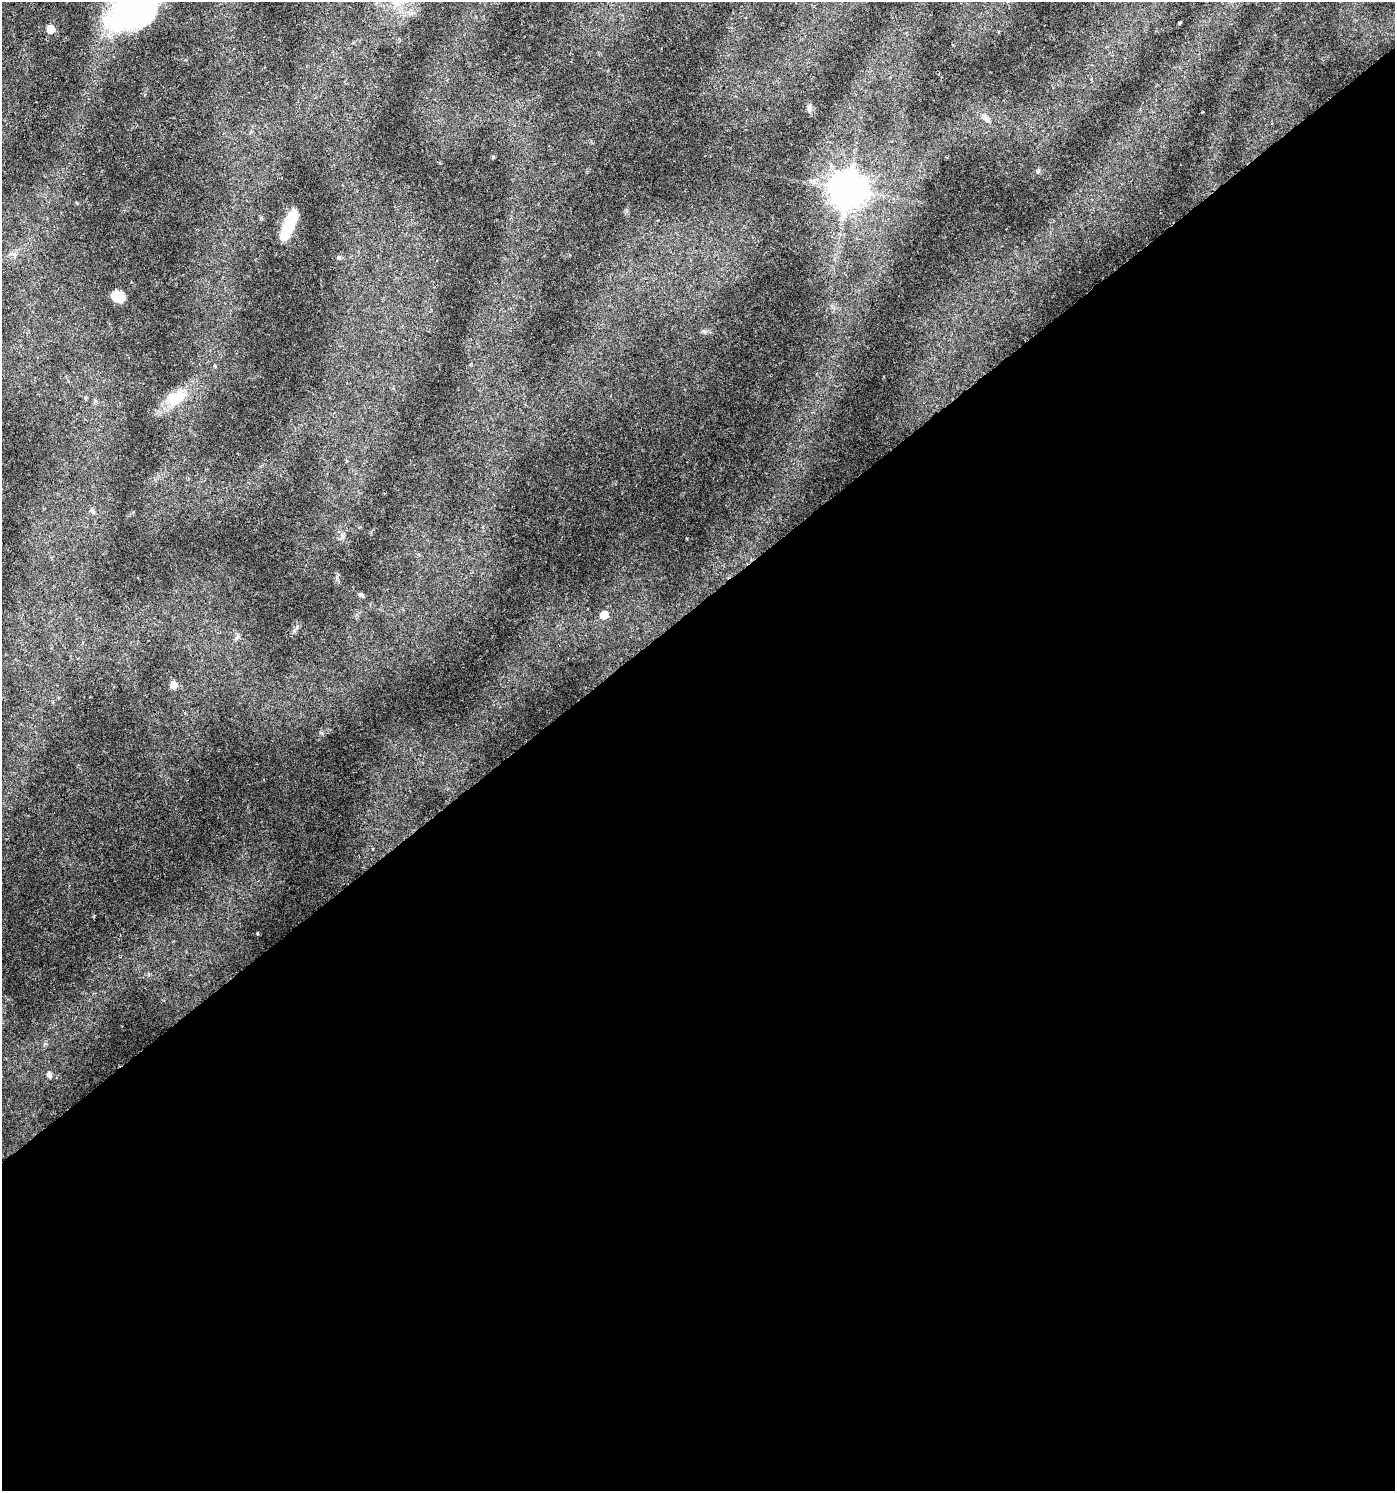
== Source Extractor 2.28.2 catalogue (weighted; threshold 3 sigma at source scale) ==
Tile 15 of 4 x 4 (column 3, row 4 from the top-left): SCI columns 2917-4309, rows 4-1492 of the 5896 x 5961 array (HDU 1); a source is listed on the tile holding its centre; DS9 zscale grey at full resolution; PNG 1397 x 1493 px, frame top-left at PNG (2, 2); no overlay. Shown black and unused: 59% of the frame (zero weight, under 3 of 6 exposures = <1% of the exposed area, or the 3 px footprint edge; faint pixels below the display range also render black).
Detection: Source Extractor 2.28.2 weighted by HDU 2 'WHT'; one run over the whole footprint, this tile lists its part. Background 0.0224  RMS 0.0023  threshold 0.00929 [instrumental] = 3 sigma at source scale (4.09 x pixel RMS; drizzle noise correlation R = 1.36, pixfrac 0.8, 0.0396/0.0396 arcsec/px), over >= 5 px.
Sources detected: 20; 1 inside a brighter object's white glare — not listed; the other 19 listed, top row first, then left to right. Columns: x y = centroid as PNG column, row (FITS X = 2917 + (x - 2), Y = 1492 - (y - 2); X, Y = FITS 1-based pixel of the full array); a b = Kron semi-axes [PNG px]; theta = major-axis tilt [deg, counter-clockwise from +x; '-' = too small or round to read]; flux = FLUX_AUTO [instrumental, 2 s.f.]
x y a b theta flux
136 11 46 32 25 49
1179 23 3 3 - 0.26
51 29 6 6 - 3.7
809 108 12 5 90 0.65
987 119 13 6 -45 0.85
493 157 4 4 - 0.28
1038 171 7 4 45 0.31
848 189 12 12 - 300
288 226 27 8 67 8.5
339 257 6 5 - 0.35
117 296 11 9 -27 3.4
215 366 5 4 - 0.28
176 398 29 17 28 5.7
86 399 5 3 - 0.25
347 461 4 4 - 0.26
361 595 8 5 -16 0.42
604 615 8 7 - 2.5
173 684 9 8 - 1.1
49 1075 7 5 -71 0.71
Isophote crosses this tile's border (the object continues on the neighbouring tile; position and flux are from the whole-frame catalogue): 1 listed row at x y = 136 11
Unlisted compact peaks at least as high as the median listed source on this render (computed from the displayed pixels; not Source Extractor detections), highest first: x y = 297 626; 322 733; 337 577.